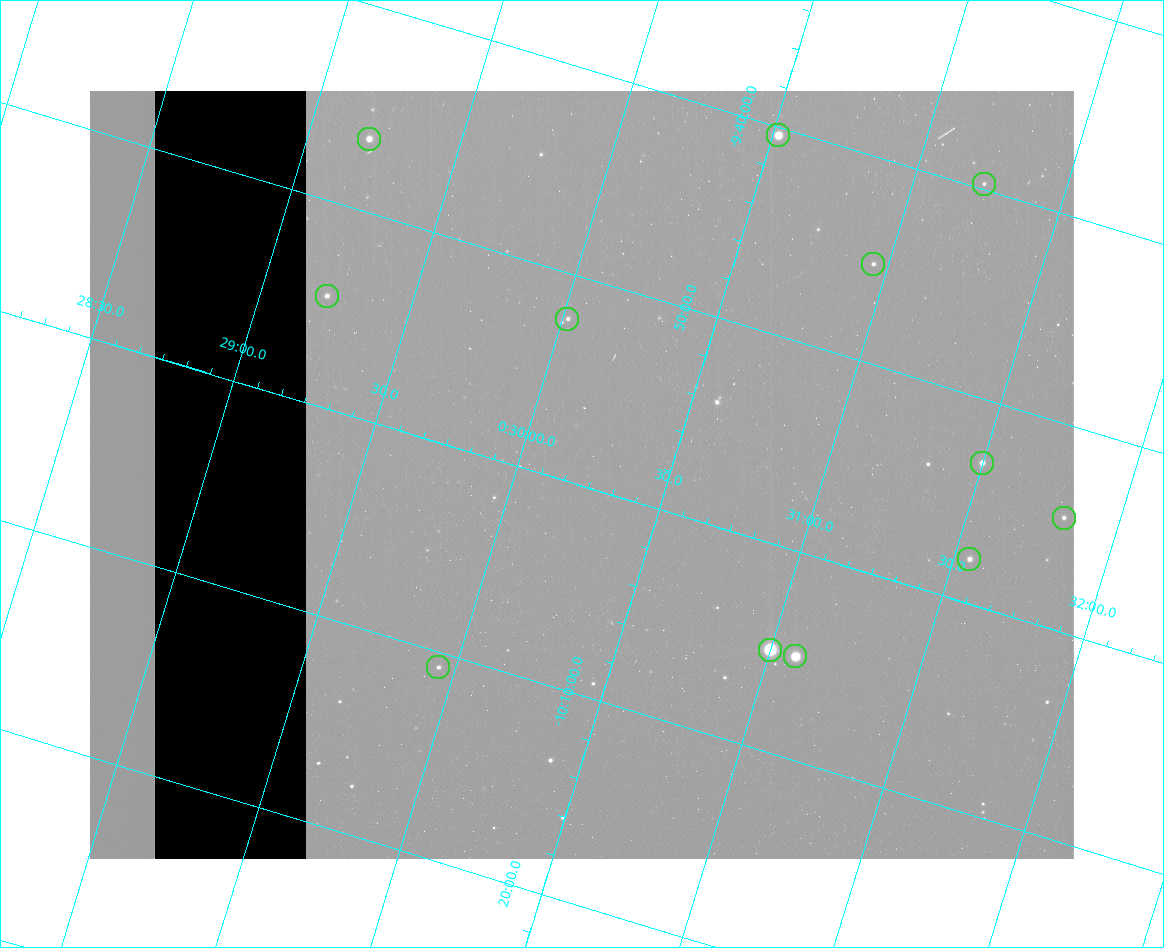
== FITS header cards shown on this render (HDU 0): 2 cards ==
NAXIS1  =                  984 / Size of image - Xaxis
NAXIS2  =                  768 / Size of image - Yaxis

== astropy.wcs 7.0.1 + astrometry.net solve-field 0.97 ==
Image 984 x 768 px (HDU 0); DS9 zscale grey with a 90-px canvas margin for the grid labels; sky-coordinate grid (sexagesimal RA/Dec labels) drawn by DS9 from the SOLVED WCS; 12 Tycho-2 reference stars matched to detected sources circled (green)
Header WCS: none
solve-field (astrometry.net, Tycho-2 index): SOLVED blind (the file carries no WCS)
Solved WCS: RA---TAN-SIP/DEC--TAN-SIP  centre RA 00:30:13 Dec -09:59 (7.55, -9.99 deg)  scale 2.99 arcsec/px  FOV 49.1' x 38.3'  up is -17 deg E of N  parity flipped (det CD > 0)
(file carries no celestial WCS; the grid is the blind solution)
Tycho-2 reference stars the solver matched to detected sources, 12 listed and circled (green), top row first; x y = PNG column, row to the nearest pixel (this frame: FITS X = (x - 90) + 1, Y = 768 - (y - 91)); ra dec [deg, ICRS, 3 dp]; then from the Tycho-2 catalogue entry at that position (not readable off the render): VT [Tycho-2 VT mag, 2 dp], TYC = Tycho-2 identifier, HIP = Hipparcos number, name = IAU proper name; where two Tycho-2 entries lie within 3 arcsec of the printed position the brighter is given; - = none
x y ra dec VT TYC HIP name
778 135 7.630 -9.673 9.11 5262-162-1 - -
369 139 7.300 -9.775 10.33 5262-1046-1 - -
984 184 7.808 -9.662 12.62 5269-2245-1 - -
873 264 7.738 -9.753 11.99 5269-2311-1 - -
327 296 7.305 -9.910 11.22 5262-533-1 - -
567 319 7.504 -9.871 11.88 5262-156-1 - -
982 463 7.875 -9.885 10.69 5269-806-1 - -
1064 518 7.954 -9.909 11.98 5269-2144-1 - -
969 559 7.888 -9.964 11.29 5269-2005-1 - -
770 650 7.750 -10.085 6.91 5269-2391-1 2431 -
795 656 7.772 -10.084 8.43 5269-2011-1 2444 -
438 667 7.486 -10.179 12.04 5265-73-1 - -